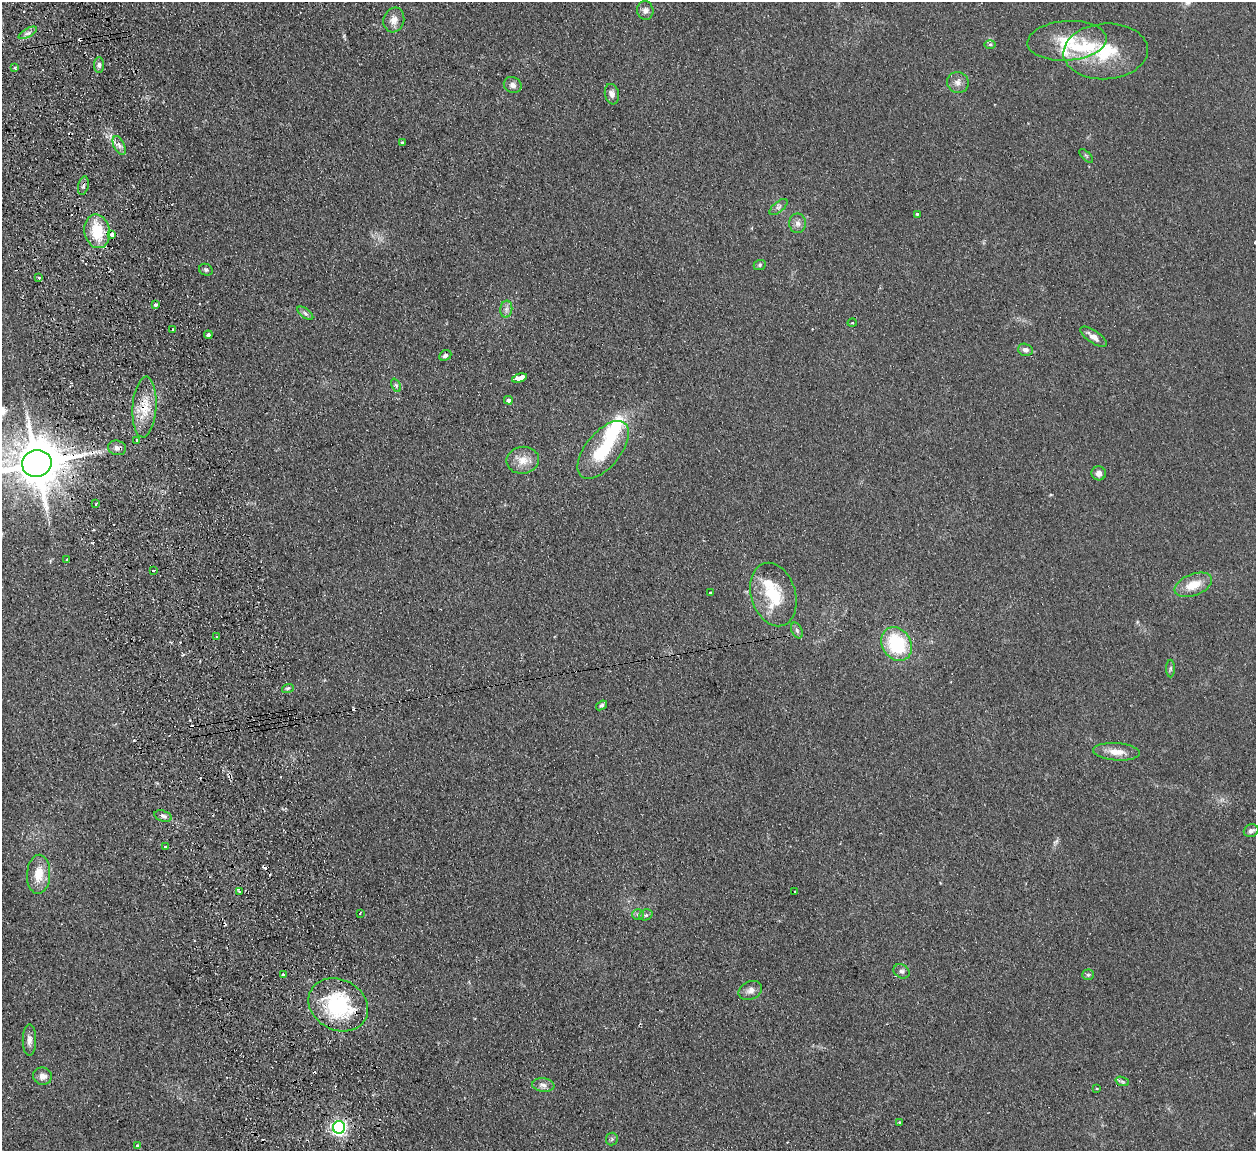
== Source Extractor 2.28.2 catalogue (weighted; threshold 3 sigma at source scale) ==
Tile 11 of 4 x 4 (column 3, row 3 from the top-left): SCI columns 2568-3821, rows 1309-2457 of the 5132 x 5031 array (HDU 1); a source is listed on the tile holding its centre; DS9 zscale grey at full resolution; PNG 1258 x 1153 px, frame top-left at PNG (2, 2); each listed source drawn as its Kron ellipse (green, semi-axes under 4 px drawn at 4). Shown black and unused: <1% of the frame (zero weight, under 2 of 3 exposures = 3% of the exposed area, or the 3 px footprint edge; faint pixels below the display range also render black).
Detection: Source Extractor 2.28.2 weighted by HDU 2 'WHT'; one run over the whole footprint, this tile lists its part. Background 0.136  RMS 0.011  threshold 0.0505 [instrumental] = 3 sigma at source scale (4.5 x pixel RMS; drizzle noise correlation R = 1.50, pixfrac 1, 0.05/0.05 arcsec/px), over >= 5 px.
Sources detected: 99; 1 inside a brighter object's white glare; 14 cosmic-ray / hot-pixel residue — neither listed nor drawn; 6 inside a brighter listed object's ellipse — not listed separately; the other 78 listed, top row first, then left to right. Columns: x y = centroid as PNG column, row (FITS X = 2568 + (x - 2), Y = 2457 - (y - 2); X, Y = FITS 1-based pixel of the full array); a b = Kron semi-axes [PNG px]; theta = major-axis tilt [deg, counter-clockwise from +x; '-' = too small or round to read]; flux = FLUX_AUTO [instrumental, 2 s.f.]
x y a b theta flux
645 11 9 8 - 5.2
394 20 12 10 72 9.1
28 33 10 4 28 3.3
1067 41 39 20 4 42
990 44 6 4 1 1.7
1106 51 42 28 4 60
99 65 8 5 -90 3.8
15 68 3 3 - 1.8
958 82 11 10 - 6.7
513 85 9 8 - 5.2
612 94 10 7 -79 5.2
402 143 3 3 - 2
119 145 10 5 -64 4.4
1086 156 8 3 -45 1.5
83 186 9 5 78 3
778 207 11 5 40 3.3
917 214 3 2 - 2
798 223 10 8 -89 5.3
97 231 17 12 -79 38
112 235 4 3 - 6.4
760 265 6 5 - 1.6
206 270 7 5 -24 2.2
39 277 3 3 - 3.1
156 305 3 3 - 14
506 309 8 6 83 4.3
305 313 9 4 -36 3
852 323 4 3 - 1
172 329 3 2 - 1.3
208 335 4 4 - 2.6
1093 337 15 6 -35 6.9
1025 350 7 6 - 4.8
445 355 6 5 - 2.7
519 378 8 3 15 91
396 385 7 4 -65 1.8
508 400 4 4 - 5
144 407 30 12 86 25
137 440 3 2 - 1.7
117 448 9 7 -12 4.8
603 450 34 17 51 50
523 460 16 13 8 15
37 463 15 13 13 5100
1099 473 7 7 - 5
96 504 3 2 - 1.3
67 560 3 3 - 3.3
153 570 3 3 - 2
1193 585 20 10 22 20
711 592 3 2 - 1.3
773 595 32 22 -73 49
797 631 8 5 -63 2.6
217 637 4 2 - 1.2
897 644 18 14 -59 67
1170 668 9 4 89 2.2
288 688 6 3 18 1.7
601 705 6 4 36 2.2
1116 752 23 8 -4 13
163 816 9 5 -17 3.4
1251 831 7 6 - 4
165 847 3 3 - 2.4
39 874 19 11 87 20
239 891 3 3 - 2
795 891 3 2 - 1.3
360 913 3 2 - 0.96
638 915 6 5 - 2.1
646 915 7 5 21 2.2
902 971 8 6 -31 3.1
283 974 4 4 - 2.8
1088 975 5 5 - 1.8
750 990 12 9 24 6
338 1005 31 25 -29 94
29 1040 16 6 90 6.3
42 1076 9 8 - 6.7
1122 1081 7 4 -20 2.4
543 1085 11 6 -6 4.9
1097 1089 3 2 - 1.5
899 1123 3 3 - 1.9
339 1127 6 6 - 350
612 1139 6 6 - 2.2
137 1146 4 4 - 2.2
Overlapping masked pixels (flux is a lower limit): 5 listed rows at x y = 112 235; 144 407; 117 448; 37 463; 338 1005
Isophote crosses this tile's border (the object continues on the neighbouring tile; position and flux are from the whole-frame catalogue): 1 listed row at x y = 37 463